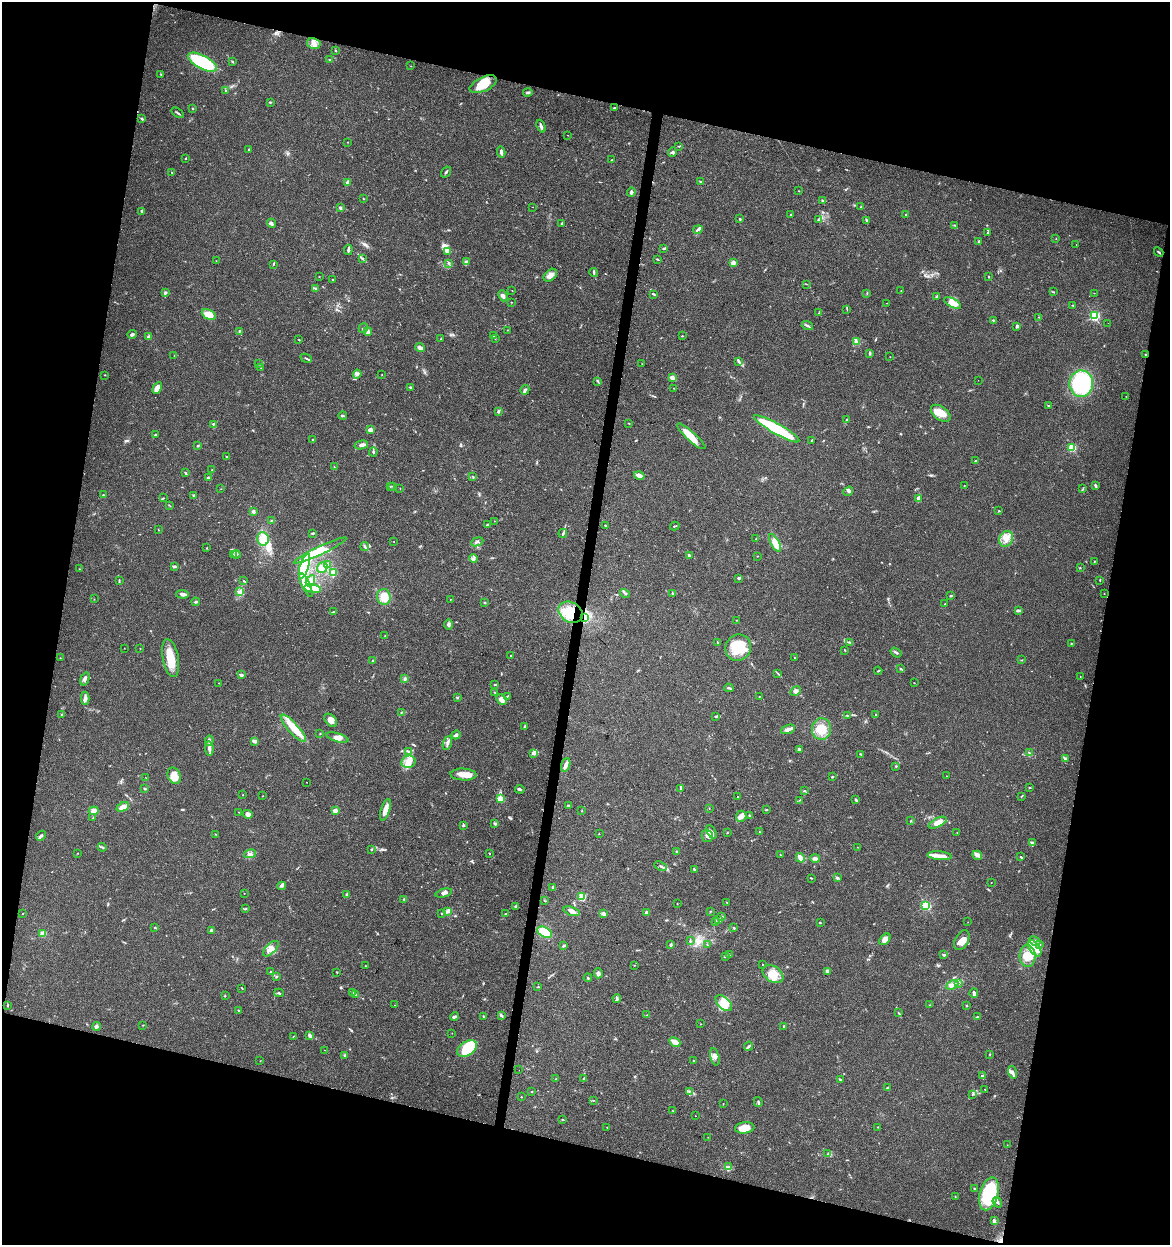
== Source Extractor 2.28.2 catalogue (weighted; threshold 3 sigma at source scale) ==
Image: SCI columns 287-4957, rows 2-4973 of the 5182 x 4982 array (HDU 1 of 3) = the unmasked area's bounding box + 8 px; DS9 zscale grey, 4 x 4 block average (1 PNG px = mean of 4 x 4 image px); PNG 1172 x 1247 px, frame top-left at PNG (2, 2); each listed source drawn as its Kron ellipse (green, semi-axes under 4 px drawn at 4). Shown black and unused: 28% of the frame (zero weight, under 3 of 4 exposures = <1% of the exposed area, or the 3 px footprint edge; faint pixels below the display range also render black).
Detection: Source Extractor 2.28.2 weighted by HDU 2 'WHT'. Background 0.0353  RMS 0.0034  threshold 0.0155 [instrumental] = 3 sigma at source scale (4.5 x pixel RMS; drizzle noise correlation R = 1.50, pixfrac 1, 0.0396/0.0396 arcsec/px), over >= 5 px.
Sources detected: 528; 3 inside a brighter object's white glare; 2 cosmic-ray / hot-pixel residue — neither listed nor drawn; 9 coinciding with a brighter row at this scale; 52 inside a brighter listed object's ellipse — not listed separately; the other 462 listed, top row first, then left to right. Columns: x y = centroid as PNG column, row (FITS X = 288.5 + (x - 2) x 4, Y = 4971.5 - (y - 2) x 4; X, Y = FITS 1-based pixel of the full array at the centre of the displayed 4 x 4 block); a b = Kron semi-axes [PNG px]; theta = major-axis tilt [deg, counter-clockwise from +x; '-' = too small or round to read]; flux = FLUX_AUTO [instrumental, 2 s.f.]
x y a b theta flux
314 43 7 5 -12 13
336 51 3 2 - 1.5
330 60 2 2 - 2.1
202 62 16 6 -28 200
233 62 3 2 - 1.6
411 66 2 2 - 0.63
161 75 2 2 - 0.73
483 84 14 7 24 39
225 90 2 2 - 0.95
528 93 5 2 - 3.3
270 102 3 2 - 1.3
192 108 2 2 - 1
614 108 3 2 - 2.1
178 113 7 2 -34 3.1
142 119 4 2 - 2.4
541 126 7 2 -68 7.2
567 135 2 2 - 0.51
348 142 2 2 - 0.71
679 146 2 2 - 1.1
249 149 2 2 - 0.79
501 152 5 3 - 4.7
672 152 5 2 - 3.5
185 158 2 2 - 1.3
612 160 2 2 - 1.2
172 172 2 2 - 1
446 172 6 2 58 3.2
347 182 3 3 - 4.2
700 182 3 2 - 1.5
799 191 2 2 - 0.84
631 192 4 2 - 3.5
363 199 2 2 - 0.82
823 201 3 3 - 2.2
533 207 2 2 - 0.46
861 207 3 2 - 2.2
340 208 4 2 - 2.7
142 211 3 2 - 2.9
791 214 2 2 - 2.2
906 214 2 2 - 1.4
740 219 4 2 - 2.2
818 220 3 2 - 1.5
867 220 3 2 - 3.1
271 223 5 3 - 4.6
562 223 3 2 - 1.8
955 225 2 2 - 1.3
698 229 5 3 - 5.1
988 233 2 2 - 2.1
1056 238 2 2 - 0.8
979 241 3 2 - 1.9
1076 245 2 2 - 0.3
664 248 3 2 - 2
348 250 5 2 - 4.5
447 251 4 2 - 3.4
1159 252 5 2 - 2.6
362 259 2 2 - 0.9
657 259 3 2 - 1.4
216 261 2 2 - 0.49
466 262 4 3 - 3.7
449 263 2 2 - 1.6
733 263 2 2 - 26
273 264 3 2 - 1.5
594 273 4 2 - 2.6
550 275 8 5 41 11
319 277 2 2 - 0.75
988 277 2 2 - 1.6
333 279 2 2 - 0.99
806 284 2 2 - 0.65
316 288 3 3 - 2.8
512 290 2 2 - 0.64
901 291 2 2 - 0.63
1054 292 3 2 - 1.3
165 293 3 2 - 3.2
867 293 2 2 - 1.2
1094 293 2 2 - 0.55
654 294 4 2 - 2.3
503 296 6 4 -67 6.5
936 296 2 2 - 2
512 302 2 2 - 0.68
887 303 2 2 - 0.43
953 303 9 4 -29 17
1073 305 3 2 - 1.1
847 309 2 2 - 1.1
819 313 2 2 - 0.51
209 315 7 4 -26 28
1094 316 3 2 - 120
1039 317 2 2 - 0.71
993 320 3 2 - 1.6
1108 323 2 2 - 0.95
807 326 6 2 -16 3.2
1017 326 3 2 - 5.8
363 328 5 2 - 2.8
508 330 2 2 - 0.76
239 331 4 2 - 1.8
368 332 4 4 - 5.1
132 334 5 3 - 4.9
494 336 2 2 - 1.3
682 336 2 2 - 1.1
149 337 2 2 - 15
495 338 2 2 - 0.76
441 339 2 2 - 1.7
299 340 2 2 - 0.87
856 342 3 3 - 4.1
420 348 4 3 - 8.3
870 354 3 2 - 2.4
1145 355 2 2 - 1.4
174 356 2 2 - 0.53
890 357 2 2 - 0.67
306 358 5 2 - 2.4
738 361 3 2 - 2.2
259 364 2 2 - 0.83
642 364 2 2 - 0.79
261 368 2 2 - 0.72
357 374 4 4 - 6.6
105 375 2 2 - 0.76
382 375 2 2 - 0.62
673 378 4 2 - 18
978 380 2 2 - 0.55
598 381 3 2 - 1.9
1081 384 13 12 - 240
410 387 3 2 - 2.5
157 388 6 4 62 16
674 388 2 2 - 1.1
525 390 5 3 - 4.6
1126 396 2 2 - 0.52
1049 406 4 2 - 2.3
498 411 3 2 - 2.2
941 413 11 6 -38 21
343 416 4 2 - 1.9
846 420 3 2 - 1.8
629 423 2 2 - 0.66
213 424 2 2 - 2.1
777 429 26 5 -29 180
370 430 4 3 - 11
156 435 3 2 - 1.6
691 436 18 4 -42 37
313 440 3 2 - 1.5
812 440 3 2 - 1.3
361 445 7 3 12 6.5
198 446 2 2 - 2.9
1072 448 2 2 - 60
373 452 4 2 - 2.3
227 456 2 2 - 1.7
976 461 2 2 - 0.91
334 467 3 2 - 1
212 469 2 2 - 0.62
185 473 3 2 - 2.1
639 475 5 3 - 9.4
473 476 2 2 - 1.2
208 478 2 2 - 5.2
964 485 3 2 - 0.93
1095 485 3 3 - 2.4
393 486 2 2 - 0.94
390 487 2 2 - 1.1
400 488 2 2 - 0.97
221 489 2 2 - 0.52
1083 489 2 2 - 0.84
848 491 5 3 - 4.1
103 495 3 2 - 1.4
194 495 3 2 - 1.6
163 498 4 2 - 1.4
918 498 4 3 - 4.8
170 506 3 2 - 0.84
253 511 3 3 - 4.3
999 511 2 2 - 1.6
271 521 3 2 - 1.1
495 521 2 2 - 0.7
488 525 4 2 - 2.7
605 525 2 2 - 1.3
675 526 5 2 - 2.1
158 530 2 2 - 0.82
313 533 3 2 - 2.2
563 533 4 2 - 2.7
263 539 6 6 - 24
756 539 2 2 - 1
1006 539 8 6 65 18
394 542 2 2 - 0.51
477 542 6 2 23 4
775 543 10 4 -61 28
365 547 4 2 - 2.9
207 548 2 2 - 0.82
320 550 29 4 25 170
236 554 4 2 - 3
233 555 3 2 - 1.7
689 556 4 3 - 4
757 556 2 2 - 0.9
473 558 4 3 - 5.6
1094 561 2 2 - 0.81
327 564 3 3 - 3.5
174 566 3 2 - 4.2
304 566 13 3 73 280
322 568 5 5 - 12
1080 568 2 2 - 0.82
79 569 2 2 - 0.84
334 573 4 3 - 31
738 578 3 2 - 2.8
119 580 3 2 - 1.9
1100 580 2 2 - 0.96
244 581 3 2 - 1.3
310 581 5 4 - 13
306 585 13 3 -65 46
313 589 8 2 -8 49
240 592 3 2 - 3
625 593 5 2 - 3.2
672 593 2 2 - 2
183 594 6 3 -3 10
1104 594 2 2 - 0.59
951 596 3 2 - 2
384 597 8 7 - 25
94 599 2 2 - 0.46
450 599 2 2 - 0.55
196 602 4 2 - 2.2
485 603 2 2 - 2.5
945 604 2 2 - 0.89
1018 611 3 2 - 5
334 612 3 2 - 1
570 612 13 10 -31 48
585 617 3 2 - 3.8
737 620 2 2 - 1
449 624 5 2 - 5.5
385 636 2 2 - 0.9
849 642 3 2 - 1.7
717 643 3 2 - 2
1071 643 2 2 - 1.4
124 648 2 2 - 0.68
738 648 13 12 - 68
140 649 2 2 - 0.6
845 650 2 2 - 1
896 653 6 2 -34 3.5
511 656 2 2 - 1.9
60 658 2 2 - 0.79
171 658 19 8 -79 46
795 658 3 2 - 1.3
1022 660 2 2 - 0.89
372 661 3 2 - 2
901 669 3 2 - 2.1
878 671 4 2 - 1.4
778 674 2 2 - 0.88
241 675 3 3 - 3.4
1080 676 2 2 - 0.58
85 679 7 3 71 5.8
405 679 3 3 - 3.8
219 683 2 2 - 0.56
914 683 2 2 - 0.77
495 684 3 2 - 1.4
729 688 4 2 - 3.2
795 691 5 4 - 6.7
495 692 2 2 - 1.2
507 696 3 2 - 1.5
759 696 2 2 - 0.84
457 697 2 2 - 2.3
85 698 6 3 87 8.3
501 699 6 3 -44 12
401 712 4 2 - 1.7
876 714 3 2 - 1.3
62 715 2 2 - 1.5
716 716 4 2 - 2.7
847 716 2 2 - 0.71
331 720 8 5 -46 12
524 726 3 2 - 1.2
293 728 18 5 -48 33
788 729 7 3 22 8.1
821 729 11 9 88 41
320 734 2 2 - 0.83
456 735 4 3 - 4
337 737 11 4 -16 10
209 741 5 3 - 5
254 741 4 3 - 5.2
447 743 7 3 71 6.3
209 749 7 3 -81 6.5
799 749 3 3 - 3.4
409 751 3 3 - 2.8
534 753 4 3 - 9.5
1029 753 2 2 - 1.2
861 754 3 2 - 2
1065 759 3 2 - 2
408 762 7 6 - 15
566 765 7 3 71 9
896 766 2 2 - 1.8
464 775 13 6 -3 20
174 776 8 6 -64 27
946 776 2 2 - 0.49
832 777 2 2 - 2
146 778 2 2 - 0.56
306 782 2 2 - 0.49
680 788 4 3 - 3
1029 788 3 2 - 1.3
145 789 3 2 - 1.8
520 789 5 2 - 3.9
804 790 3 2 - 1
243 795 2 2 - 0.82
263 796 2 2 - 0.54
1021 796 3 2 - 1.6
738 797 2 2 - 1
500 799 4 3 - 24
800 800 2 2 - 0.85
856 800 4 2 - 3
568 805 4 2 - 1.5
123 807 6 3 24 16
709 809 2 2 - 0.41
385 810 11 4 74 19
766 810 2 2 - 1.2
94 811 5 4 - 10
335 811 4 4 - 6.6
582 811 2 2 - 1
239 812 2 2 - 0.62
248 814 5 4 - 12
750 815 4 2 - 2.5
741 816 5 5 - 10
93 818 2 2 - 0.99
911 820 2 2 - 0.86
938 823 10 4 26 17
495 824 3 3 - 2.9
463 825 3 2 - 1.6
711 832 7 3 -60 5.5
759 832 2 2 - 0.9
957 832 2 2 - 0.79
727 833 3 2 - 0.9
215 834 2 2 - 0.91
599 834 2 2 - 0.74
41 836 5 2 - 4
707 836 6 5 - 12
1032 843 4 3 - 3.5
102 847 4 2 - 2.8
857 847 2 2 - 0.51
372 849 3 2 - 2.2
676 851 2 2 - 2.2
77 853 2 2 - 0.99
489 853 2 2 - 2.2
250 854 6 3 12 6.4
780 855 3 2 - 1.4
977 855 5 3 - 5.2
940 856 12 3 -5 16
1021 857 3 2 - 1.9
800 858 5 3 - 20
815 858 5 3 - 7.6
660 866 6 2 -24 4.1
694 869 3 2 - 1.8
811 878 2 2 - 1.6
837 878 3 3 - 2.7
991 883 2 2 - 0.56
282 886 4 3 - 4.7
552 888 2 2 - 0.77
244 893 2 2 - 0.62
444 893 8 3 14 6.1
347 894 4 3 - 2.9
582 897 2 2 - 100
403 899 2 2 - 0.98
544 901 2 2 - 0.6
727 903 2 2 - 1.1
677 904 2 2 - 0.57
926 905 2 2 - 120
515 906 3 2 - 2.2
245 909 3 2 - 2
448 911 3 2 - 3.3
572 911 8 3 -17 8
710 911 2 2 - 0.79
647 912 2 2 - 13
23 913 2 2 - 0.72
441 913 2 2 - 1.4
506 914 3 2 - 1.5
603 914 4 2 - 7.7
722 916 3 2 - 2.7
719 919 3 2 - 1.9
715 922 3 2 - 1.7
968 922 2 2 - 0.51
820 923 2 2 - 1.1
154 927 2 2 - 1.2
734 928 3 2 - 1.8
211 930 4 2 - 4.4
545 932 8 5 -28 44
43 933 2 2 - 36
885 939 7 4 46 11
962 940 10 6 62 15
690 941 3 2 - 1.8
1035 941 6 3 -28 5.5
1040 944 2 2 - 1.3
671 945 3 2 - 3.3
707 945 2 2 - 0.63
564 946 3 2 - 3.1
1035 948 9 5 -56 17
271 949 10 5 45 13
729 955 4 2 - 2
943 955 2 2 - 2.1
1028 956 11 8 -88 31
725 957 2 2 - 0.99
762 964 2 2 - 0.77
634 965 2 2 - 0.91
365 966 2 2 - 0.81
827 971 2 2 - 5.4
271 972 3 2 - 2.2
337 972 2 2 - 1.1
598 973 5 4 - 5
773 974 11 8 -34 27
276 977 3 2 - 1.5
588 978 4 2 - 2.5
959 983 2 2 - 1.7
952 985 6 4 28 9.2
538 987 2 2 - 2
242 988 3 2 - 1.2
279 993 4 2 - 2.9
353 993 2 2 - 0.81
974 993 5 2 - 5.5
225 995 2 2 - 0.85
355 995 3 2 - 2.4
617 998 4 3 - 3.5
724 1003 10 5 -43 23
394 1005 2 2 - 0.44
930 1005 2 2 - 1
8 1006 2 2 - 1.1
967 1006 2 2 - 0.73
239 1010 4 2 - 1.7
898 1013 2 2 - 1.1
501 1015 4 2 - 3.7
647 1015 2 2 - 1
454 1016 4 2 - 4.5
483 1016 2 2 - 1.4
977 1017 3 2 - 1.7
700 1024 2 2 - 0.57
143 1025 2 2 - 1.2
97 1026 4 3 - 4.3
784 1026 2 2 - 1.4
452 1033 2 2 - 0.53
293 1036 3 2 - 0.73
310 1036 4 3 - 5.5
675 1042 6 3 -26 16
749 1046 5 2 - 4
467 1049 11 7 32 75
325 1050 2 2 - 0.43
990 1055 2 2 - 0.58
345 1056 2 2 - 0.76
715 1057 9 4 -76 10
260 1061 2 2 - 0.51
693 1061 2 2 - 1.5
519 1070 2 2 - 0.31
1012 1072 6 3 -75 6.2
983 1076 2 2 - 6.6
584 1078 3 2 - 2.7
556 1079 3 2 - 2.1
840 1079 2 2 - 1.7
888 1088 4 2 - 2.3
985 1089 2 2 - 0.64
689 1091 2 2 - 1.3
531 1092 3 2 - 0.88
972 1094 2 2 - 0.94
521 1097 2 2 - 0.99
593 1100 2 2 - 0.91
758 1102 5 2 - 3
723 1104 2 2 - 1
673 1111 2 2 - 0.72
695 1116 2 2 - 0.51
562 1120 3 2 - 1.4
607 1127 2 2 - 0.51
878 1127 2 2 - 0.92
745 1128 10 5 7 25
708 1137 2 2 - 0.58
1007 1145 2 2 - 0.42
828 1153 2 2 - 0.73
728 1167 2 2 - 1.3
975 1189 3 2 - 2.7
989 1194 17 9 74 160
955 1197 2 2 - 1.1
997 1202 5 2 - 3.5
994 1221 4 3 - 6
Overlapping masked pixels (flux is a lower limit): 3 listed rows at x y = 1145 355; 570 612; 585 617
Diffuse or blended objects may show on this block-average render without a row.